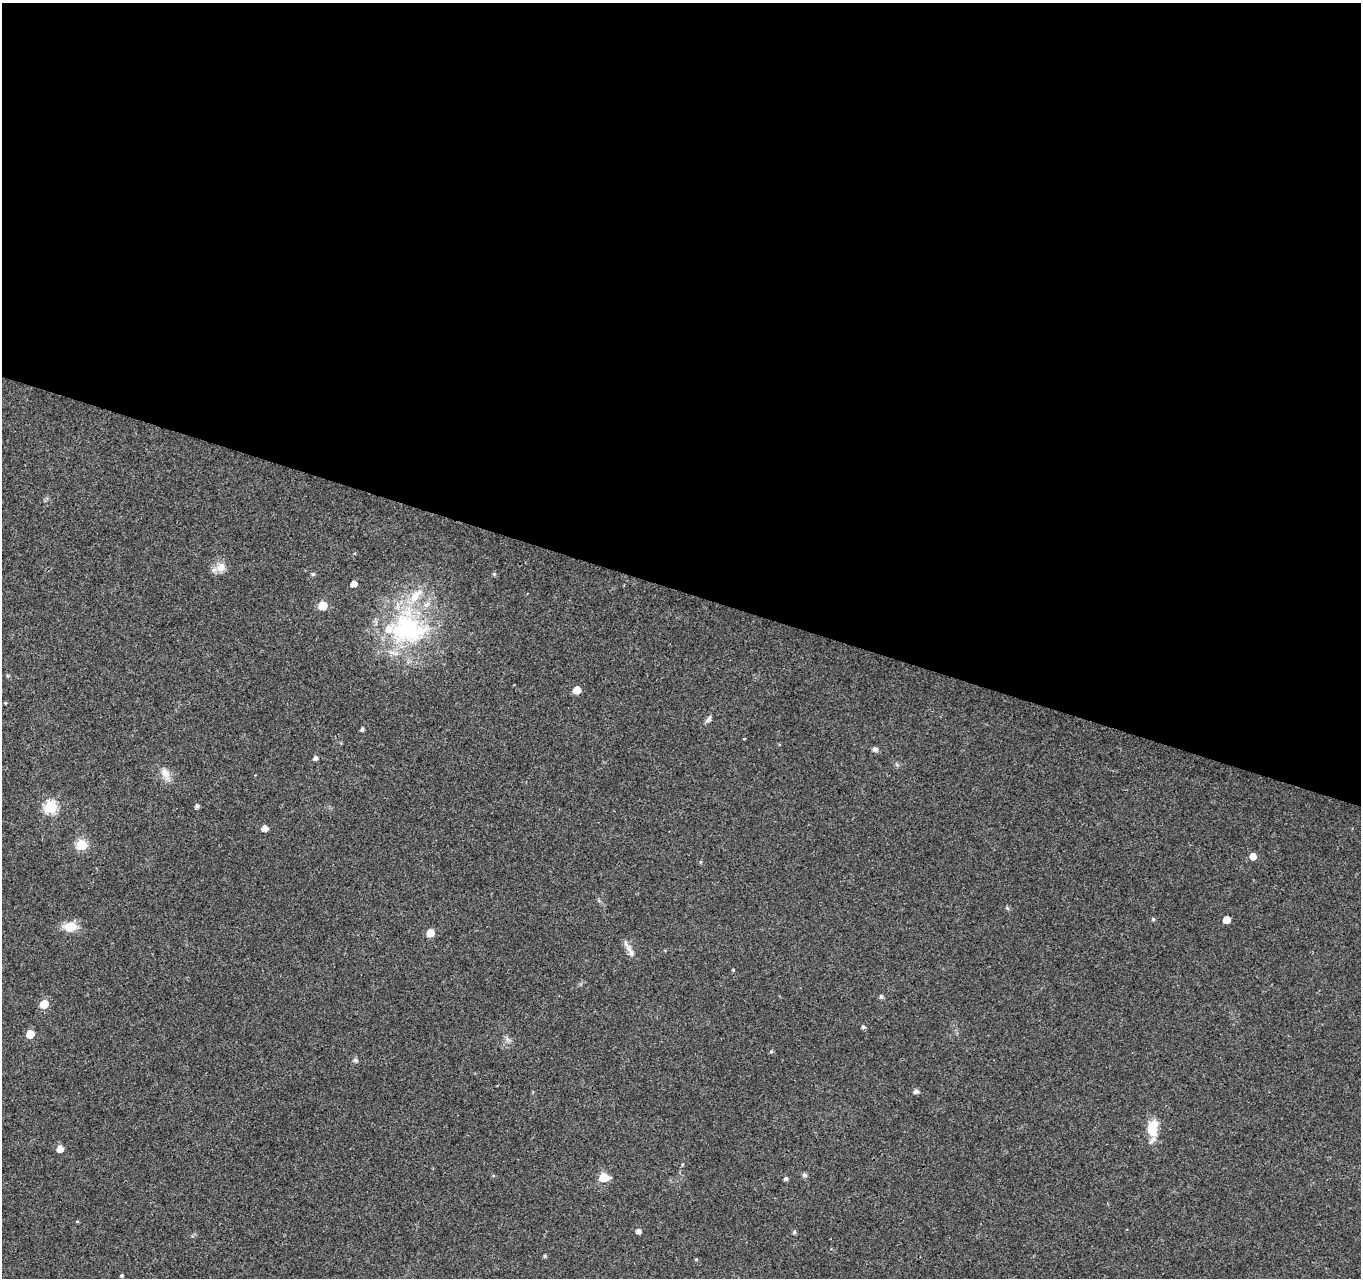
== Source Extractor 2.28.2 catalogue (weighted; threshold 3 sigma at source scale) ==
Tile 3 of 4 x 4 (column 3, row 1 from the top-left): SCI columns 2721-4079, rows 4043-5318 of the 5450 x 5597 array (HDU 1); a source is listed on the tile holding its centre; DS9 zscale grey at full resolution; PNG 1363 x 1280 px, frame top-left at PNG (2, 3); no overlay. Shown black and unused: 46% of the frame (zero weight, under 3 of 4 exposures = <1% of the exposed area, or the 3 px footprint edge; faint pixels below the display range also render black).
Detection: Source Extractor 2.28.2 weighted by HDU 2 'WHT'; one run over the whole footprint, this tile lists its part. Background 0.0376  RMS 0.0033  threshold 0.015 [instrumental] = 3 sigma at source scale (4.5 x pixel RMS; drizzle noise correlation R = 1.50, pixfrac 1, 0.0396/0.0396 arcsec/px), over >= 5 px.
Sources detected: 48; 3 inside a brighter listed object's ellipse — not listed separately; the other 45 listed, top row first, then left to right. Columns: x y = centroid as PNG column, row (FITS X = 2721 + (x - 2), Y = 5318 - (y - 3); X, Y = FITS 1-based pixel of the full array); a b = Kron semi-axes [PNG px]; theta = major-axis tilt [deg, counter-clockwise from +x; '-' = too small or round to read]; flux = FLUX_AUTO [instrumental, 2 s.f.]
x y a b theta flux
221 567 13 11 87 3.1
313 574 5 5 - 0.51
494 574 5 5 - 0.46
354 584 5 4 - 2.5
323 605 6 5 - 9.6
407 629 56 42 -5 47
577 690 5 5 - 4.8
5 703 3 3 - 0.29
708 719 11 5 49 0.97
362 729 4 4 - 0.87
744 739 4 2 - 0.25
875 749 7 6 - 0.95
315 758 5 4 - 1.1
165 773 18 10 -62 3
197 806 5 4 - 0.92
51 807 6 6 - 39
264 828 5 5 - 2.4
81 845 6 6 - 23
1253 856 5 5 - 3.3
700 862 5 3 - 0.31
1007 908 6 4 -45 0.45
1153 919 5 4 - 0.5
1226 920 5 5 - 3.9
70 927 14 10 5 5.6
430 933 5 5 - 5
630 951 22 7 -64 2.2
733 970 4 3 - 0.3
881 997 5 4 - 0.88
44 1004 5 5 - 8.4
863 1027 5 4 - 0.79
30 1034 5 5 - 6.8
771 1051 5 5 - 0.46
355 1060 6 5 - 0.93
916 1091 5 4 - 1.3
1152 1128 17 11 86 7.9
60 1149 6 5 - 2.9
804 1175 6 6 - 0.81
604 1178 6 5 - 14
786 1178 5 4 - 0.87
77 1221 5 3 - 0.26
638 1231 5 4 - 1.5
794 1232 5 4 - 0.57
545 1256 5 4 - 0.51
696 1259 4 4 - 0.35
122 1275 4 4 - 0.5